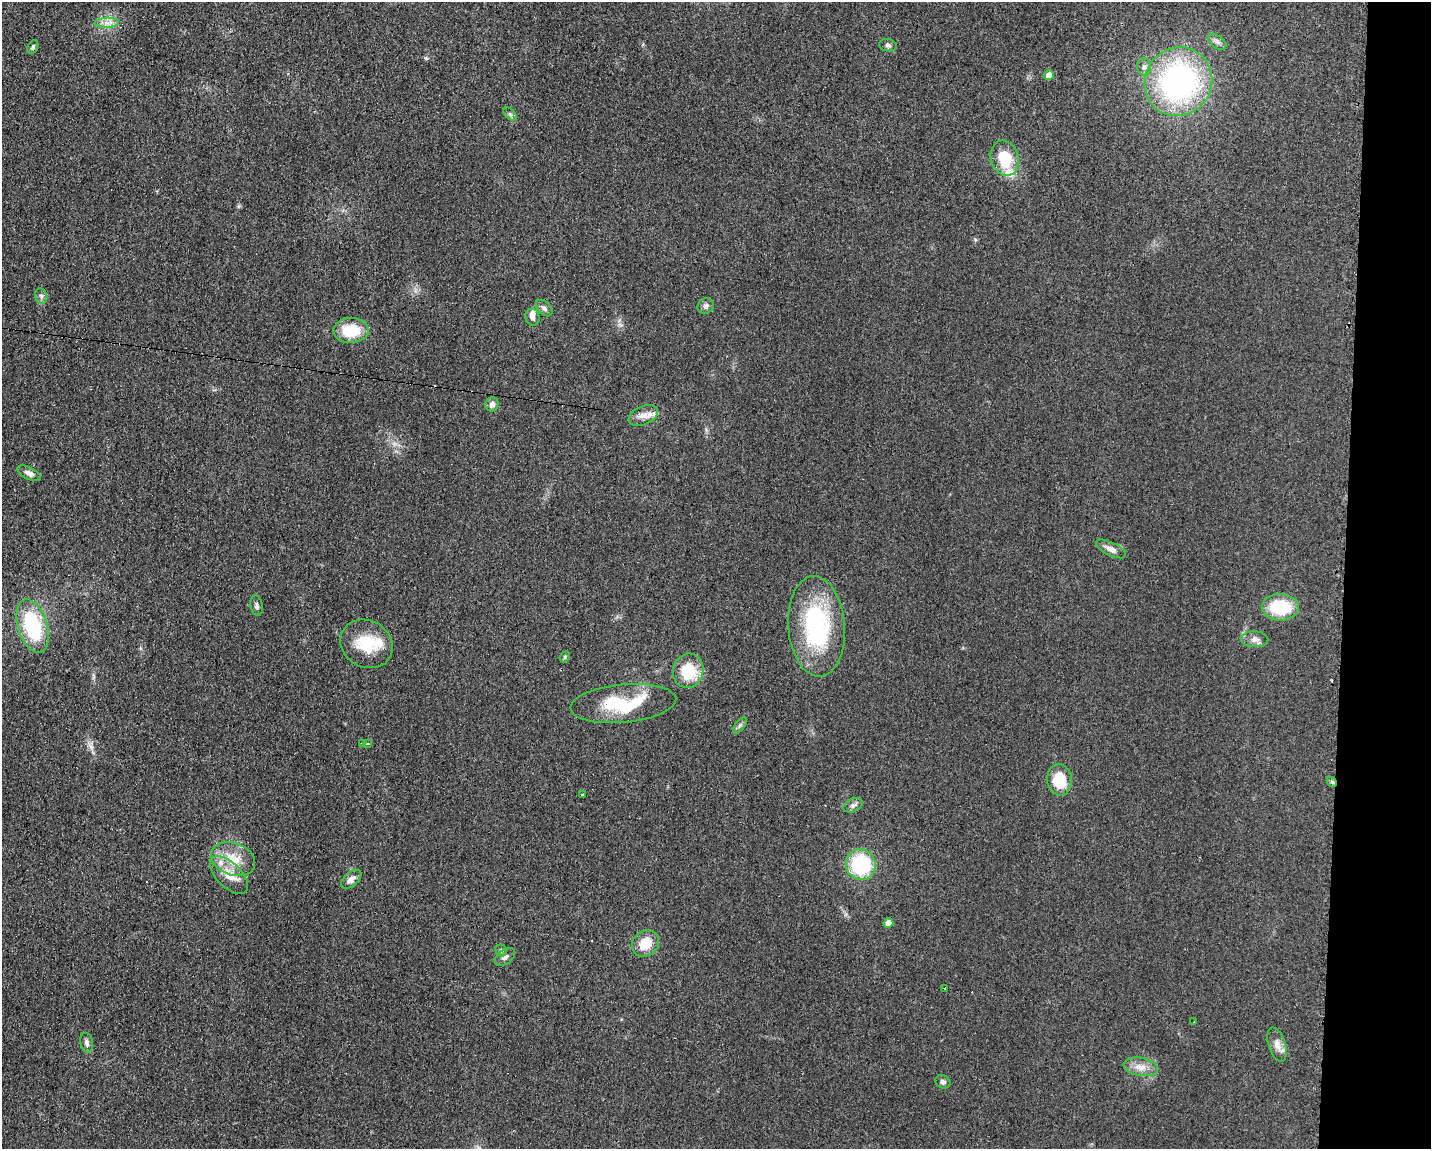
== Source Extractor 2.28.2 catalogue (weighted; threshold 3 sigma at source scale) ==
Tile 9 of 3 x 4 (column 3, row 3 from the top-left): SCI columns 2975-4403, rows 1148-2294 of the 4643 x 4587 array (HDU 1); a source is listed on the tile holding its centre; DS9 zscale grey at full resolution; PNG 1433 x 1151 px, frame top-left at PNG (2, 2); each listed source drawn as its Kron ellipse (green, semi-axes under 4 px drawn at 4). Shown black and unused: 6% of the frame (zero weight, under 2 of 3 exposures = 2% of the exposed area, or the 3 px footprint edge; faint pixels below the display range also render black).
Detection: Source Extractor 2.28.2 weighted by HDU 2 'WHT'; one run over the whole footprint, this tile lists its part. Background 0.0621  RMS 0.0099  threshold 0.0448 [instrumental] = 3 sigma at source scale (4.5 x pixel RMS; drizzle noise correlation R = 1.50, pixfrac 1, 0.05/0.05 arcsec/px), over >= 5 px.
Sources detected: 57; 5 cosmic-ray / hot-pixel residue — neither listed nor drawn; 4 inside a brighter listed object's ellipse — not listed separately; the other 48 listed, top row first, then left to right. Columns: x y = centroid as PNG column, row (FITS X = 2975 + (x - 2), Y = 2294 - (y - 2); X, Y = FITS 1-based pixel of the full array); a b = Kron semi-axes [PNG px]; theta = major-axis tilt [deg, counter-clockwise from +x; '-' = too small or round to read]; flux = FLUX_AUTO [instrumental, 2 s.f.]
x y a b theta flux
107 23 12 5 1 5.2
1217 42 10 6 -37 3.6
888 45 9 6 -11 2.6
33 47 7 5 63 2.1
1144 67 9 7 -78 3.8
1049 75 5 5 - 12
1178 82 35 33 55 230
510 114 8 4 -45 2.1
1005 158 18 14 -75 29
41 296 8 6 -78 2.8
706 306 8 7 - 3.4
544 308 10 6 -45 3.3
532 317 8 7 - 4.7
351 330 18 12 1 34
492 404 7 6 - 4.3
643 415 15 9 23 8.4
29 473 13 6 -26 4.8
1111 549 16 6 -26 6.2
257 606 10 6 -78 3.1
1280 607 18 13 -1 44
33 626 27 14 -73 77
817 626 50 28 -86 120
1255 639 14 8 -2 5.2
366 644 27 23 -30 37
565 657 6 4 50 1.3
688 671 17 15 75 37
623 704 53 19 5 58
740 725 9 4 54 2.4
363 743 3 2 - 1.3
368 744 3 3 - 2.5
1059 780 16 12 -85 28
1332 782 6 4 -44 1.7
582 795 3 2 - 1.2
853 805 10 6 25 3.5
233 859 23 16 -20 25
861 865 15 15 - 76
229 875 23 12 -45 17
351 879 12 7 40 5.6
888 923 5 5 - 11
645 943 14 12 37 19
501 950 6 5 - 2.1
505 957 11 7 37 3.8
945 988 3 2 - 1.2
1194 1022 3 3 - 2.9
87 1043 10 6 -79 3.3
1277 1045 17 8 -73 7.7
1141 1067 17 9 -10 10
943 1082 8 6 -25 2.9
Overlapping masked pixels (flux is a lower limit): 1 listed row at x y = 1332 782